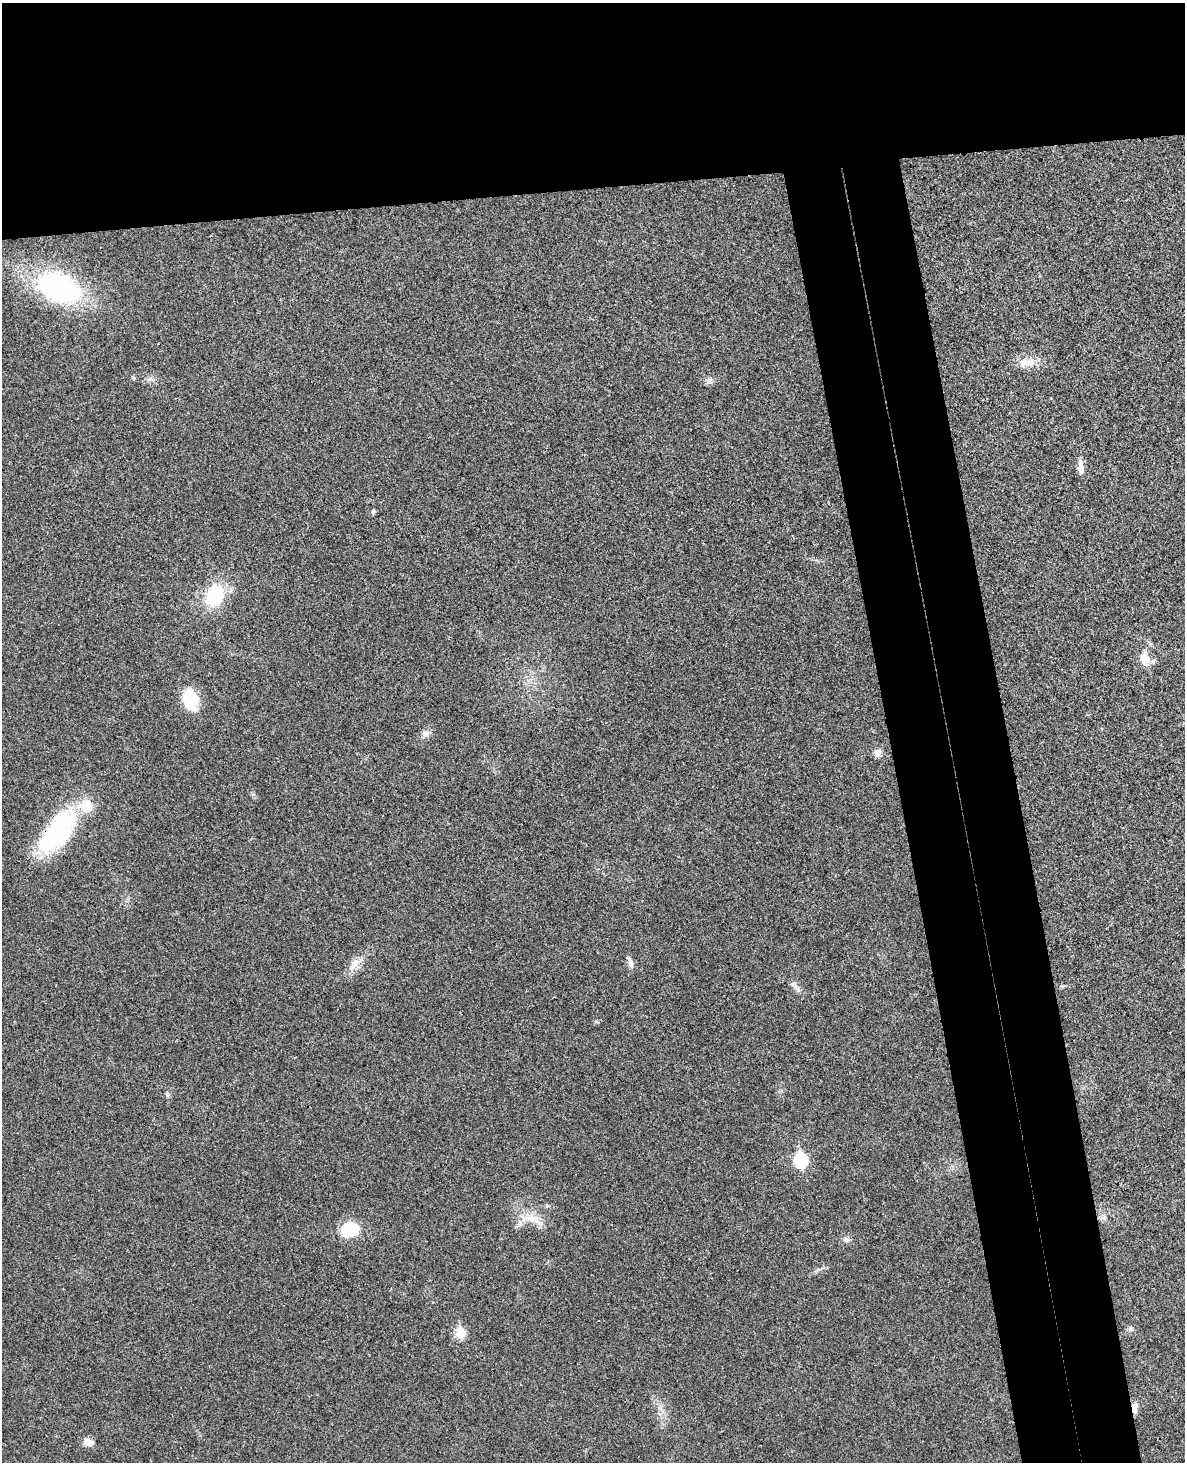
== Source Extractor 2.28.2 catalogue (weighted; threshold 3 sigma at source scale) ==
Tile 2 of 4 x 3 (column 2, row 1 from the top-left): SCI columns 1240-2422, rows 3067-4526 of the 4844 x 4780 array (HDU 1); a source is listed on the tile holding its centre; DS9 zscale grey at full resolution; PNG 1187 x 1464 px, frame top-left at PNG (2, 3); no overlay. Shown black and unused: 21% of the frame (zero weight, under 3 of 4 exposures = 6% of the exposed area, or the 3 px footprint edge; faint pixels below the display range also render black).
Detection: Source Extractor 2.28.2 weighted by HDU 2 'WHT'; one run over the whole footprint, this tile lists its part. Background 0.0217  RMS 0.0058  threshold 0.0262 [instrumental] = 3 sigma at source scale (4.5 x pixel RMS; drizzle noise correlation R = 1.50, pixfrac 1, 0.05/0.05 arcsec/px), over >= 5 px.
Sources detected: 26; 1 inside a brighter listed object's ellipse — not listed separately; the other 25 listed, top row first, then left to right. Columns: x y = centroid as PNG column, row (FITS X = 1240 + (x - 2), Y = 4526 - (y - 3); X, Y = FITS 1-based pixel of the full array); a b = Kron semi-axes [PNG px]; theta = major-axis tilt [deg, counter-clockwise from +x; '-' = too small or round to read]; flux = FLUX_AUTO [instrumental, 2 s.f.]
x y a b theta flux
59 287 35 23 -21 110
1027 363 27 11 3 8
134 378 5 5 - 0.86
709 380 9 5 54 1.9
1081 467 18 7 -89 4.1
373 512 5 5 - 1.5
215 595 20 14 65 36
1145 659 14 10 -82 8.5
190 699 19 13 -77 27
425 733 11 8 11 2.9
877 753 8 8 - 3.6
58 831 61 25 52 70
630 962 14 6 -76 2.8
354 964 21 10 49 6.6
795 986 7 4 -72 1.7
167 1094 7 5 -75 1.2
800 1160 7 6 - 65
531 1218 34 13 -9 11
1104 1218 8 7 - 2
350 1229 19 16 18 19
846 1240 8 7 - 2.1
1130 1329 9 5 63 1.5
460 1333 6 5 - 26
1134 1407 12 7 -87 3.4
88 1442 15 9 -18 3.8
Overlapping masked pixels (flux is a lower limit): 2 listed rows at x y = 58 831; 1134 1407